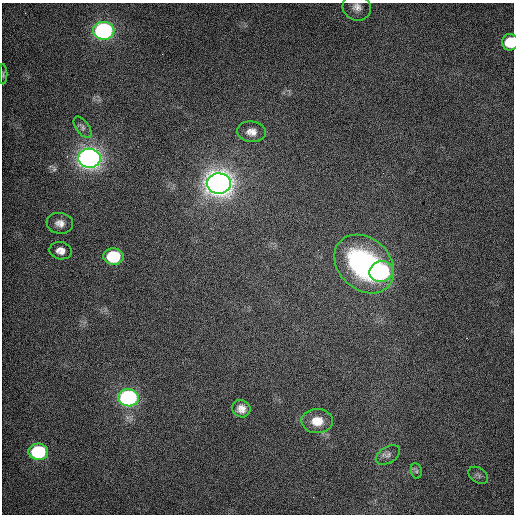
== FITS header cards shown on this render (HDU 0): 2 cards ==
NAXIS1  =                  512 / Axis length
NAXIS2  =                  512 / Axis length

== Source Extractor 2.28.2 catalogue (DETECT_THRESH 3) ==
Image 512 x 512 px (HDU 0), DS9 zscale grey, 1 PNG px = 1 image px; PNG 516 x 516 px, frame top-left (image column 1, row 512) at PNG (2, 3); each listed source drawn as its Kron ellipse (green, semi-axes under 4 px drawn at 4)
Background 493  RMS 2.7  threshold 8.18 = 3 sigma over >= 5 px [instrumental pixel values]
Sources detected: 20; all 20 listed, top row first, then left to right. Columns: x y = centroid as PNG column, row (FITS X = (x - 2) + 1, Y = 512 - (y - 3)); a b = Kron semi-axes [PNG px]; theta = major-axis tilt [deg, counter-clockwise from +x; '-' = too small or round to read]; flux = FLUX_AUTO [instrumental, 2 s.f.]
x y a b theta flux
357 7 14 13 - 1700
104 31 11 9 -1 60000
510 42 8 8 - 6900
3 74 10 2 90 200
83 127 12 6 -54 620
251 132 14 10 -6 1500
89 158 11 9 -3 160000
219 184 12 10 -2 260000
60 223 13 10 -9 1400
61 251 11 8 -12 1400
113 257 10 8 -5 14000
364 264 33 25 -43 35000
381 271 12 10 16 35000
128 398 10 8 -4 54000
241 409 9 8 - 1300
317 421 16 12 -2 2800
38 452 10 8 -6 21000
388 455 13 8 32 1100
416 471 8 5 -82 400
478 475 11 7 -33 660
At the frame edge (FLAGS 8, measured only in part): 2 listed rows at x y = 357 7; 510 42